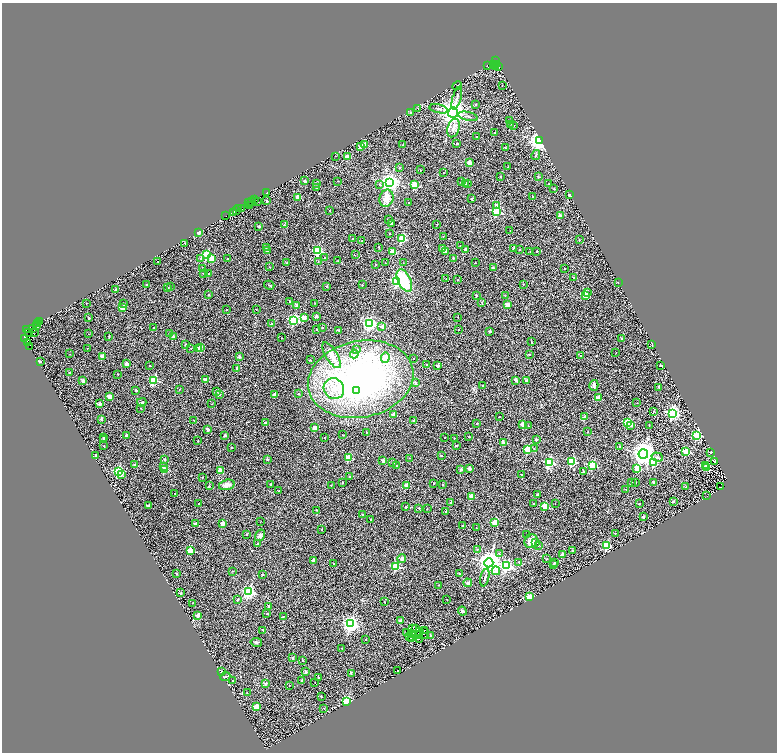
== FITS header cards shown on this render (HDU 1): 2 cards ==
NAXIS1  =                 1550
NAXIS2  =                 1500

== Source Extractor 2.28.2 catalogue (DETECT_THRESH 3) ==
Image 1550 x 1500 px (HDU 1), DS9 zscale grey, zoomed out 1/2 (1 PNG px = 2 x 2 image px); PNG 779 x 754 px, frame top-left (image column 2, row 1499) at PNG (2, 3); each listed source drawn as its Kron ellipse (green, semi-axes under 4 px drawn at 4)
Background 0.581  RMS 0.51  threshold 1.53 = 3 sigma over >= 5 px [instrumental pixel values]
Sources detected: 523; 99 cannot appear on this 1/2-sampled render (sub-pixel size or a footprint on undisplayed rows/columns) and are neither listed nor drawn; the other 424 listed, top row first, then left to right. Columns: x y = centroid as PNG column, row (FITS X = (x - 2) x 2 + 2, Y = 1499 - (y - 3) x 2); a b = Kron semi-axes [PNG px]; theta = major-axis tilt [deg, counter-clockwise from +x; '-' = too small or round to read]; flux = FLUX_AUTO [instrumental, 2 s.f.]
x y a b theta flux
496 61 2 1 - 63
493 64 2 1 - 28
496 64 3 1 - 150
487 65 2 1 - 120
495 66 2 1 - 140
498 67 3 2 - 130
457 86 5 2 - 84
502 86 2 1 - 39
457 98 12 3 74 270
476 104 3 2 - 55
418 108 3 2 - 59
439 109 9 2 -13 150
410 112 2 2 - 160
453 112 5 5 - 93000
468 116 10 3 -13 220
510 121 2 2 - 220
511 124 2 2 - 64
514 126 2 2 - 57
453 128 9 6 75 500
495 133 2 2 - 140
477 137 2 2 - 88
540 141 3 3 - 71000
457 143 2 2 - 180
364 144 2 2 - 2000
403 145 2 1 - 48
360 146 2 2 - 590
505 148 2 2 - 130
536 155 5 3 - 96
335 156 2 1 - 22
347 157 2 2 - 1400
470 162 2 2 - 1500
399 167 2 2 - 230
508 167 2 1 - 43
420 170 2 1 - 59
444 173 2 1 - 57
501 176 2 2 - 190
538 177 3 3 - 63
305 181 2 2 - 480
338 181 2 2 - 90
462 182 2 2 - 66
390 183 4 4 - 46000
467 183 2 2 - 62
316 184 3 2 - 54
380 184 3 3 - 98
465 184 2 2 - 550
548 184 2 2 - 180
414 185 3 3 - 4600
316 188 2 1 - 34
554 189 2 2 - 53
267 193 2 2 - 960
570 195 2 2 - 900
533 196 2 2 - 70
298 197 2 2 - 1200
386 198 9 7 72 950
472 198 2 2 - 320
254 200 2 1 - 1700
258 201 2 1 - 310
267 201 2 2 - 270
251 202 2 1 - 220
409 202 2 2 - 200
248 203 2 1 - 530
249 205 2 1 - 690
497 205 3 2 - 800
239 209 3 1 - 86
242 209 2 1 - 7.2
237 210 2 1 - 26
330 210 2 2 - 170
496 212 3 3 - 6100
233 213 2 1 - 210
226 216 2 1 - 16
560 216 2 2 - 650
388 219 3 2 - 74
391 223 2 2 - 1300
437 224 2 2 - 62
284 225 2 2 - 160
259 227 3 3 - 70
510 230 2 2 - 42
199 233 2 2 - 1000
390 233 2 2 - 77
443 237 2 1 - 32
353 239 2 2 - 87
402 239 3 3 - 5800
579 240 2 2 - 95
362 241 2 2 - 66
185 243 2 1 - 22
460 246 2 2 - 98
379 247 2 2 - 140
266 248 2 2 - 34
442 248 2 2 - 270
514 248 2 2 - 390
519 249 2 2 - 93
267 250 2 2 - 330
466 250 2 2 - 890
317 251 3 3 - 8200
445 251 2 2 - 1100
530 251 2 2 - 74
537 251 2 2 - 78
392 252 2 2 - 2200
207 255 3 3 - 5800
355 255 2 2 - 36
201 258 2 2 - 330
212 258 3 2 - 1700
325 258 2 2 - 190
453 258 2 2 - 180
227 259 2 2 - 100
157 261 2 2 - 70
338 261 2 2 - 31
318 262 2 2 - 41
287 263 3 2 - 120
385 263 2 1 - 30
403 263 2 1 - 27
475 263 2 2 - 71
375 264 2 2 - 59
270 267 2 2 - 44
493 268 2 2 - 330
203 269 2 2 - 91
564 269 2 2 - 110
204 273 4 2 - 78
208 274 2 2 - 260
573 277 2 2 - 38
446 279 2 1 - 56
404 280 12 6 -64 4400
458 280 2 2 - 83
397 281 3 3 - 16000
618 282 2 2 - 38
523 284 2 2 - 160
147 285 2 2 - 360
269 285 5 2 - 68
362 285 2 2 - 98
326 286 2 2 - 200
168 287 2 2 - 68
170 287 2 2 - 130
116 289 2 2 - 170
587 292 2 2 - 220
209 295 2 2 - 250
476 295 2 2 - 230
505 295 2 1 - 26
585 296 2 2 - 2700
290 301 2 2 - 270
482 302 2 2 - 110
86 303 2 1 - 45
315 303 2 1 - 23
124 304 2 2 - 140
507 305 3 2 - 1200
297 306 2 2 - 1000
123 308 2 2 - 1700
227 309 2 2 - 130
256 309 2 1 - 44
316 316 2 2 - 680
458 317 2 1 - 26
89 318 2 2 - 240
304 318 2 2 - 1300
294 320 3 3 - 13000
40 322 2 1 - 160
37 323 2 1 - 940
272 323 2 2 - 210
369 324 4 4 - 18000
36 325 2 1 - 50
382 327 2 2 - 590
32 328 3 1 - 140
154 328 2 2 - 140
322 328 2 2 - 220
26 329 2 1 - 360
459 329 2 1 - 42
317 330 2 2 - 63
339 330 2 2 - 120
489 331 2 2 - 290
28 332 2 1 - 340
34 332 2 1 - 200
170 333 2 2 - 190
88 334 2 2 - 49
109 336 2 2 - 150
173 337 2 2 - 640
281 338 2 2 - 60
622 338 2 2 - 290
24 339 3 2 - 11000
531 342 2 2 - 140
27 343 3 2 - 17
185 344 2 2 - 190
652 345 3 1 - 38
30 346 3 1 - 3200
87 348 2 1 - 31
191 348 2 2 - 50
200 348 2 2 - 390
198 349 2 2 - 1100
356 350 2 2 - 230
616 353 2 1 - 23
70 354 2 1 - 25
354 354 4 3 - 190
331 355 15 6 -58 850
529 355 2 2 - 86
102 356 2 2 - 1300
580 356 2 2 - 120
239 357 2 2 - 550
385 358 5 3 - 880
413 359 2 1 - 46
310 360 2 2 - 75
40 361 2 2 - 250
126 364 2 2 - 850
149 365 2 2 - 71
426 365 2 2 - 72
661 365 2 2 - 220
437 366 2 2 - 300
237 368 2 2 - 330
69 373 2 2 - 240
118 374 2 2 - 75
361 379 53 38 11 29000
83 380 2 2 - 970
154 380 3 3 - 5500
206 380 2 2 - 1100
516 380 2 2 - 570
526 381 2 2 - 350
415 382 4 3 - 110
594 385 5 4 - 190
483 386 2 2 - 370
659 387 2 2 - 410
179 389 2 2 - 62
334 389 11 10 - 1400
136 390 2 2 - 220
357 391 3 3 - 1200
216 392 2 2 - 70
220 394 2 2 - 210
274 394 2 2 - 760
299 394 2 2 - 120
109 397 2 2 - 1100
598 398 2 2 - 1400
142 402 5 4 - 140
637 403 2 1 - 26
99 404 2 2 - 1000
212 404 2 2 - 46
140 408 2 1 - 24
653 411 3 2 - 60
672 413 4 3 - 25000
394 415 2 2 - 750
499 416 2 1 - 29
584 417 2 2 - 470
101 419 2 2 - 440
194 420 2 2 - 71
413 420 2 2 - 250
265 423 2 2 - 280
477 423 2 2 - 120
628 423 3 3 - 6800
523 424 2 2 - 1100
649 425 2 2 - 73
528 426 2 1 - 49
631 426 4 3 - 250
314 428 2 2 - 1200
208 430 2 2 - 480
366 432 2 2 - 40
588 432 2 1 - 44
126 435 2 2 - 360
225 435 2 2 - 400
343 435 2 1 - 34
697 435 3 3 - 6300
325 437 2 1 - 55
445 437 2 1 - 51
469 437 2 2 - 140
104 438 2 2 - 240
454 438 2 2 - 41
536 439 2 2 - 530
104 440 2 2 - 590
198 441 2 2 - 75
503 442 2 2 - 1000
456 445 2 2 - 120
104 446 2 1 - 73
620 446 2 2 - 350
232 447 2 2 - 100
534 449 2 2 - 57
528 450 3 3 - 4700
686 451 3 3 - 3900
710 452 2 2 - 130
643 454 5 4 - 90000
95 455 2 2 - 180
441 455 2 2 - 170
349 457 3 3 - 3900
657 457 6 3 -19 280
410 458 2 2 - 50
165 459 2 2 - 170
267 459 2 2 - 330
383 461 2 2 - 730
572 461 3 3 - 7300
715 461 2 2 - 840
392 463 2 2 - 180
549 463 3 3 - 9700
654 463 3 3 - 3100
134 464 2 2 - 250
593 465 3 3 - 5100
397 466 2 2 - 84
705 466 2 2 - 1200
163 467 3 2 - 280
469 468 2 2 - 660
637 468 3 2 - 2000
707 468 3 2 - 1600
461 469 2 2 - 290
164 470 2 2 - 2600
220 470 2 2 - 1500
118 471 3 3 - 10000
584 472 2 2 - 340
121 474 3 2 - 920
521 475 2 2 - 71
203 477 2 1 - 51
350 477 2 2 - 180
342 482 2 2 - 98
635 482 2 2 - 44
654 482 2 2 - 600
434 483 2 2 - 56
632 483 2 2 - 99
271 484 2 2 - 170
227 485 8 5 16 510
331 485 2 2 - 44
406 485 2 2 - 1700
443 485 2 2 - 120
209 486 2 2 - 140
686 487 2 2 - 160
720 487 2 1 - 180
625 489 4 2 - 69
279 491 2 1 - 32
175 494 2 2 - 92
537 494 3 3 - 86
471 496 2 2 - 1800
707 496 3 2 - 32
673 501 2 2 - 260
451 502 2 2 - 220
555 503 2 1 - 22
198 504 2 2 - 70
533 504 2 2 - 95
640 504 2 2 - 87
148 506 2 2 - 300
545 506 2 2 - 2300
406 507 2 2 - 370
419 508 2 2 - 150
427 509 2 1 - 62
316 510 2 2 - 55
445 511 2 2 - 85
362 514 2 2 - 69
643 517 2 2 - 460
371 519 2 1 - 53
260 522 2 1 - 34
195 523 2 2 - 330
223 523 2 2 - 1300
494 523 2 2 - 2300
463 525 2 2 - 150
477 528 2 1 - 27
322 529 2 2 - 84
615 533 2 2 - 31
247 535 2 2 - 100
260 535 6 5 - 270
527 535 2 2 - 280
531 541 7 6 - 830
536 542 3 2 - 210
257 544 2 2 - 110
538 545 2 2 - 56
606 545 3 3 - 6600
477 549 2 2 - 41
190 550 2 2 - 2400
572 550 2 2 - 130
499 554 3 3 - 110
562 555 2 2 - 680
402 559 4 3 - 260
546 559 3 2 - 43
313 560 2 2 - 580
519 562 2 1 - 50
489 563 4 4 - 91000
554 563 2 2 - 220
334 564 2 2 - 130
554 565 2 2 - 420
396 566 3 3 - 5600
507 566 4 3 - 11000
232 571 2 2 - 45
496 571 4 3 - 800
177 574 2 2 - 220
262 574 2 2 - 330
459 574 2 2 - 110
485 577 9 2 77 130
468 583 4 4 - 220
439 585 2 1 - 64
249 592 4 3 - 18000
181 593 2 2 - 270
530 597 3 2 - 3800
447 599 2 2 - 68
238 600 2 2 - 240
384 602 2 2 - 83
193 603 2 1 - 32
268 607 2 2 - 320
462 611 4 3 - 130
267 614 3 2 - 48
198 615 2 2 - 1000
283 616 4 2 - 79
401 620 2 2 - 720
351 624 4 4 - 36000
412 629 4 2 - 64
415 629 3 1 - 18
263 630 2 2 - 77
424 630 2 1 - 36
420 631 2 1 - 28
407 633 2 1 - 49
424 633 6 1 -70 7.7
411 634 3 2 - 57
418 635 3 1 - 21
431 635 2 2 - 370
409 636 2 1 - 29
411 639 3 1 - 23
419 639 2 1 - 35
366 640 2 1 - 61
256 642 6 4 -11 180
341 648 2 1 - 24
293 658 2 2 - 330
303 660 2 2 - 87
222 671 2 2 - 220
397 671 2 2 - 38
306 672 2 2 - 480
351 674 4 2 - 69
225 677 5 2 - 170
318 677 3 2 - 49
233 680 2 2 - 62
302 680 2 2 - 260
315 682 2 1 - 22
265 683 2 2 - 410
289 685 2 2 - 67
247 693 2 2 - 64
321 697 2 2 - 110
347 701 3 3 - 8500
256 707 2 2 - 2000
324 708 2 2 - 53
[99 sub-pixel or undisplayed-footprint detections neither listed nor drawn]